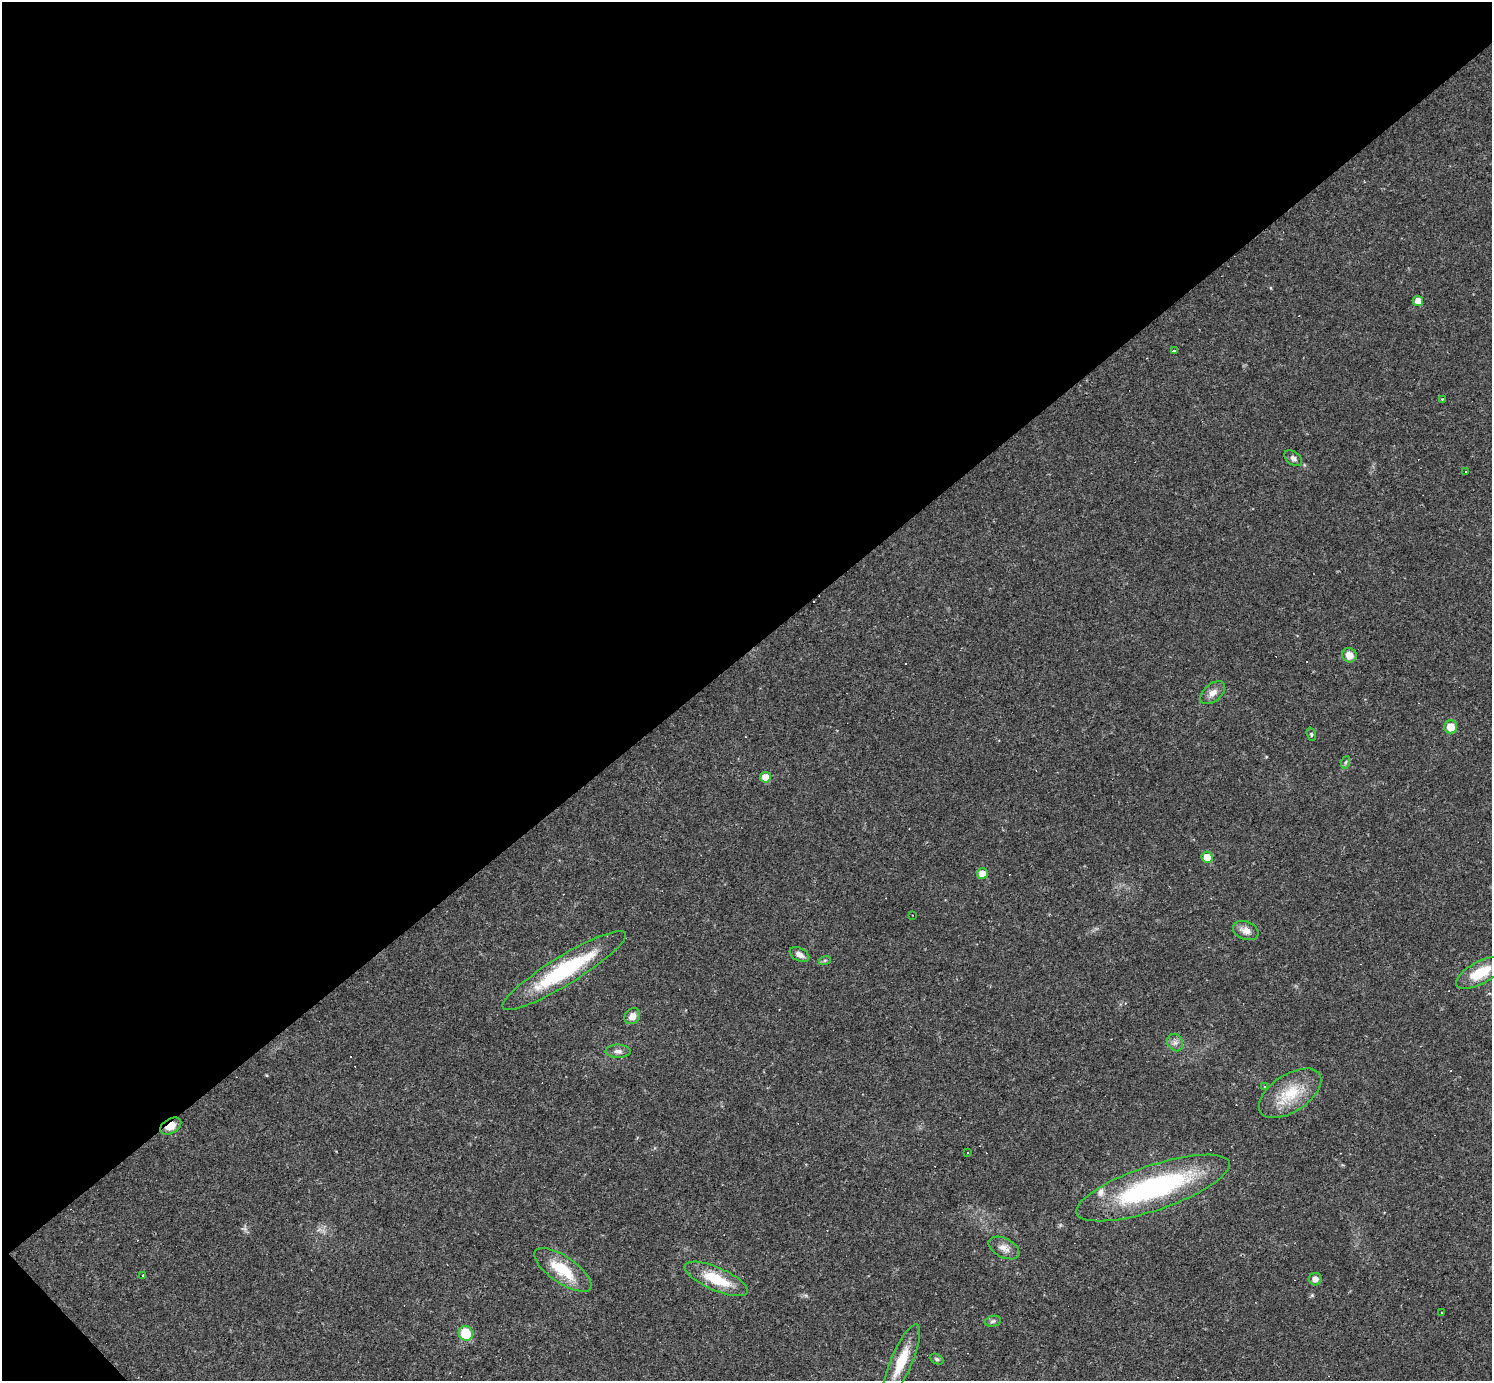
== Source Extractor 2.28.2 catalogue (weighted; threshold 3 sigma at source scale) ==
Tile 5 of 4 x 4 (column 1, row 2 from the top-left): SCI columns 1-1490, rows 3051-4429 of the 5962 x 5960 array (HDU 1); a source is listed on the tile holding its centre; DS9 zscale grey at full resolution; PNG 1494 x 1383 px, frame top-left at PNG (2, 2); each listed source drawn as its Kron ellipse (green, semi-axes under 4 px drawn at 4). Shown black and unused: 48% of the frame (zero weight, under 2 of 3 exposures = <1% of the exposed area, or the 3 px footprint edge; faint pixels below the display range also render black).
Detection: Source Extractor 2.28.2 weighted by HDU 2 'WHT'; one run over the whole footprint, this tile lists its part. Background 0.0346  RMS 0.0055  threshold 0.0246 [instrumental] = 3 sigma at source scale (4.5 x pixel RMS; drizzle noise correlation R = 1.50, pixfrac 1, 0.05/0.05 arcsec/px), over >= 5 px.
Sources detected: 56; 18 cosmic-ray / hot-pixel residue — neither listed nor drawn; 1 inside a brighter listed object's ellipse — not listed separately; the other 37 listed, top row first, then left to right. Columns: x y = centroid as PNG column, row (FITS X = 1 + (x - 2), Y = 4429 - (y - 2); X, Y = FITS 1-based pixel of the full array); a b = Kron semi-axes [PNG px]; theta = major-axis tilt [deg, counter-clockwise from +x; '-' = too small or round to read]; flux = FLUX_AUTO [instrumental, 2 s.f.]
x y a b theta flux
1418 301 5 5 - 4.7
1175 351 3 3 - 49
1442 399 3 3 - 2
1293 458 10 6 -35 2
1466 472 3 3 - 1
1349 655 7 7 - 4.8
1213 693 14 8 41 3.9
1451 727 6 6 - 7.5
1311 734 7 4 -72 0.96
1346 762 6 4 70 0.83
765 777 5 5 - 7.6
1207 857 6 5 - 7.5
982 873 5 5 - 5.4
912 915 3 2 - 0.32
1246 930 13 9 -21 4.3
799 955 10 6 -28 3
825 960 6 4 19 0.79
564 970 72 14 31 49
1480 973 27 11 29 15
632 1016 8 7 - 3.8
1175 1043 9 7 -55 2.3
618 1051 12 6 0 2.2
1265 1087 3 3 - 0.6
1290 1093 35 18 33 19
171 1126 11 7 31 6
967 1153 3 3 - 1.4
1153 1188 80 22 19 93
1004 1248 17 9 -27 4.2
563 1270 33 13 -34 19
143 1276 3 2 - 0.63
716 1279 34 11 -24 18
1315 1279 6 6 - 3
1442 1313 3 3 - 0.54
993 1321 8 5 11 1.2
466 1333 7 7 - 18
937 1359 7 5 -28 1
901 1361 40 10 67 16
Overlapping masked pixels (flux is a lower limit): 1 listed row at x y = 171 1126